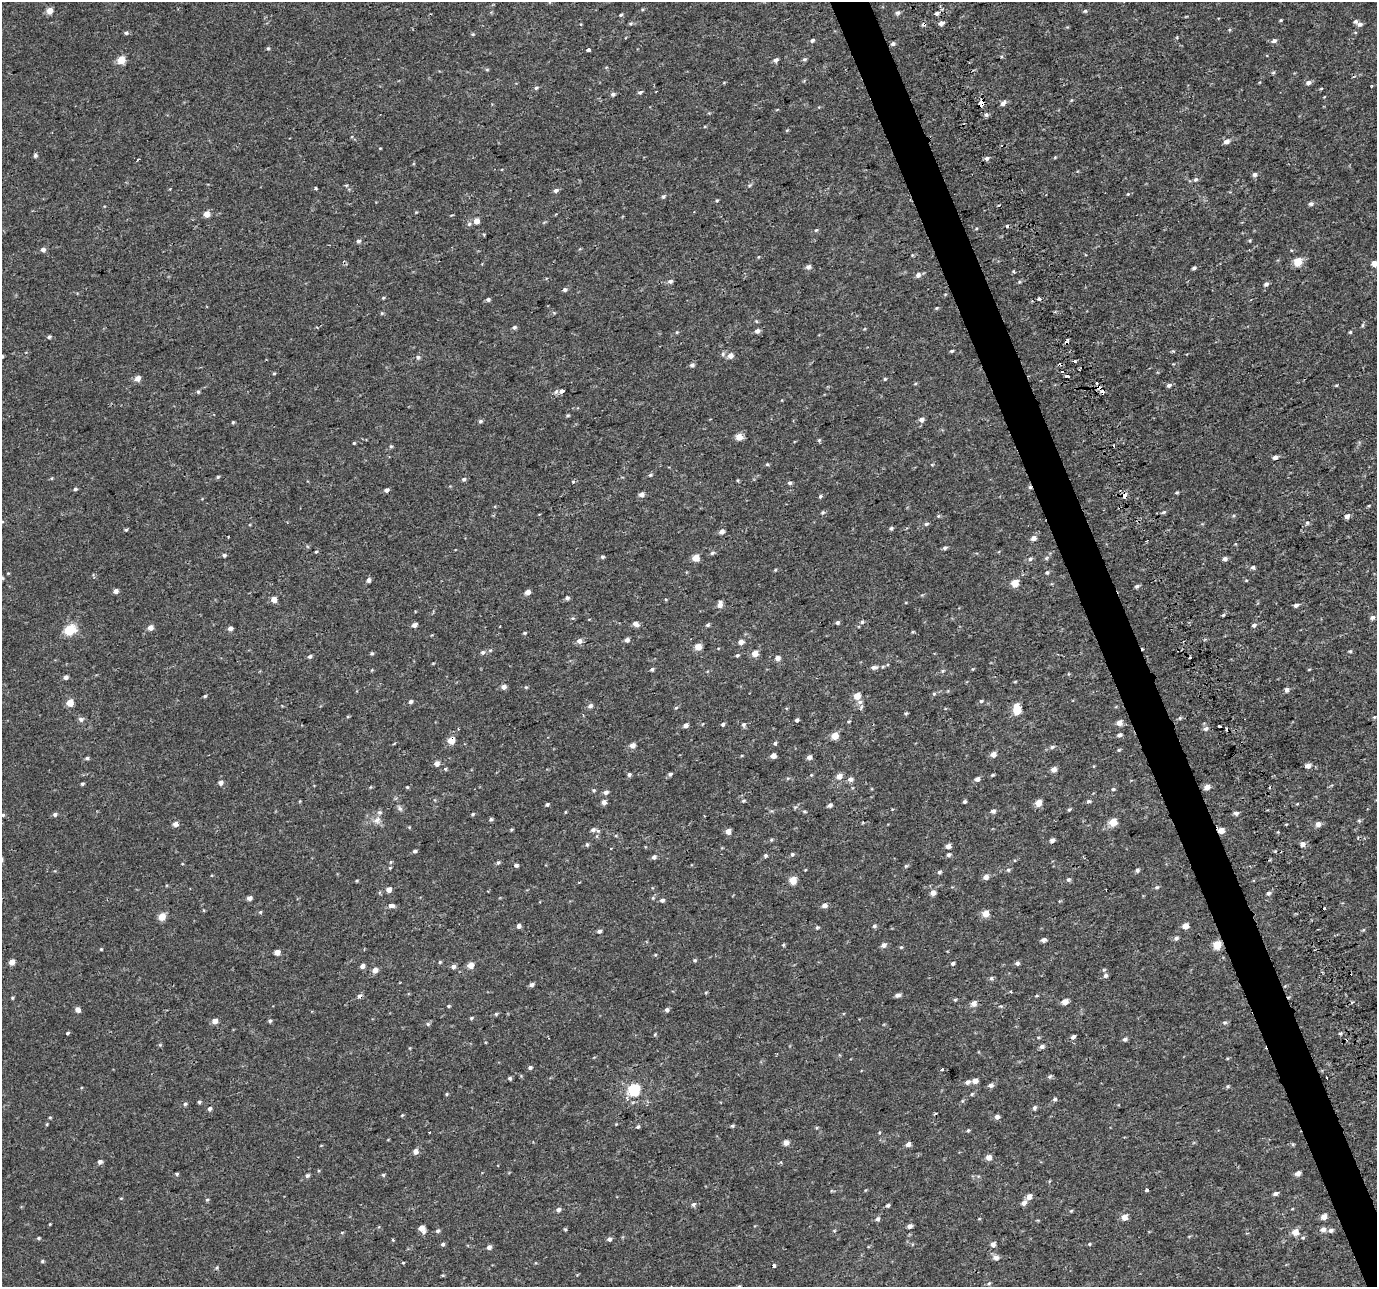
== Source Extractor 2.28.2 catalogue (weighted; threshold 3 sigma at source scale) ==
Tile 6 of 4 x 4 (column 2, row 2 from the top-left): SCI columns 1378-2752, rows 2648-3932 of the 5568 x 5368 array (HDU 1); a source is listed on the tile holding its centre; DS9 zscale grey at full resolution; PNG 1379 x 1289 px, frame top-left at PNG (2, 2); no overlay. Shown black and unused: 3% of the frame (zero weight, under 2 of 3 exposures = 3% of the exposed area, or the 3 px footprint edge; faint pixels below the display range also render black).
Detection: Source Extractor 2.28.2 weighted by HDU 2 'WHT'; one run over the whole footprint, this tile lists its part. Background 5.10e-04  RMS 0.0032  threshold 0.0145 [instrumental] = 3 sigma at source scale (4.5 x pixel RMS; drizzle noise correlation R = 1.50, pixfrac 1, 0.0396/0.0396 arcsec/px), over >= 5 px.
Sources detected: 414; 16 cosmic-ray / hot-pixel residue — not listed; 3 inside a brighter listed object's ellipse — not listed separately; the other 395 listed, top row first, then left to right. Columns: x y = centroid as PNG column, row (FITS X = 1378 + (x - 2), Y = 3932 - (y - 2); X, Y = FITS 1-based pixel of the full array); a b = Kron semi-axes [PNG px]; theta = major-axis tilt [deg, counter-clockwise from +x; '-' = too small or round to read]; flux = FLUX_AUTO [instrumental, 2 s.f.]
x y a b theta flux
642 9 5 3 - 0.31
49 11 5 5 - 3.4
1085 11 5 5 - 0.5
898 13 6 5 - 0.7
937 13 5 5 - 0.75
621 15 5 4 - 0.4
1281 20 4 4 - 0.31
631 23 5 3 - 0.43
941 23 5 5 - 1.2
924 24 6 5 - 0.63
1360 24 7 5 11 0.91
1229 30 4 4 - 0.37
126 33 6 5 - 0.52
472 34 5 4 - 0.35
812 40 6 5 - 0.64
1274 41 7 5 19 0.86
893 44 5 4 - 0.7
268 48 5 4 - 0.39
588 50 4 3 - 4
1001 56 5 3 - 0.37
804 59 5 5 - 0.54
121 60 5 5 - 7.1
776 60 6 5 - 0.93
1273 73 6 4 20 0.38
1308 82 6 5 - 0.99
536 88 6 4 25 0.54
640 92 6 4 20 0.59
613 94 6 5 - 0.65
981 103 5 4 - 16
1003 103 7 5 40 1.2
986 114 6 5 - 0.71
1227 141 6 5 - 1.5
35 155 5 4 - 0.6
1055 157 6 3 19 0.3
987 158 6 5 - 0.84
1255 174 6 6 - 0.79
1196 179 7 5 29 0.64
749 185 5 5 - 0.44
316 188 4 3 - 0.33
556 191 6 5 - 0.79
1128 194 4 3 - 0.28
663 196 6 5 - 0.51
717 200 4 4 - 0.33
1311 204 6 5 - 0.74
206 214 5 5 - 2.9
476 221 5 4 - 2.7
469 224 6 5 - 0.61
816 230 5 4 - 0.39
358 241 6 5 - 0.62
43 250 6 5 - 1
1298 262 5 5 - 9.4
1374 264 4 4 - 2.9
808 267 6 6 - 1
1194 268 6 4 11 0.52
1013 271 5 3 - 0.34
918 275 6 6 - 1.2
670 281 7 5 16 0.85
1266 284 5 5 - 0.87
565 289 5 5 - 0.67
383 298 4 4 - 0.34
488 299 5 4 - 0.67
937 308 4 4 - 0.33
382 313 5 4 - 0.35
756 321 5 4 - 0.34
1363 325 6 4 70 0.42
514 327 6 5 - 0.63
757 331 6 5 - 1
677 332 5 4 - 0.31
1350 332 4 4 - 0.36
49 337 4 4 - 0.49
952 351 5 3 - 0.37
723 354 7 5 70 0.62
2 356 5 4 - 0.36
730 356 6 5 - 1.9
418 357 6 6 - 0.66
1075 362 3 3 - 3.4
692 365 6 5 - 0.71
274 373 4 3 - 0.33
137 378 6 5 - 2.1
885 379 4 4 - 0.35
1097 383 3 3 - 0.73
1169 385 6 4 23 0.81
1336 385 5 3 - 0.31
1099 387 4 3 - 1.5
561 391 4 3 - 2.5
198 392 5 4 - 0.44
1102 392 4 3 - 1.6
568 415 5 4 - 0.39
921 420 6 5 - 1.1
480 421 6 5 - 0.54
233 422 4 4 - 0.38
739 437 5 5 - 3.6
819 440 5 5 - 0.38
354 443 4 3 - 0.3
391 446 5 4 - 0.4
1275 457 5 4 - 1.1
767 464 5 4 - 0.43
650 475 5 4 - 0.45
218 477 5 4 - 0.41
464 479 6 5 - 0.59
789 483 6 4 0 0.59
75 489 5 4 - 0.45
386 490 5 4 - 0.81
1177 492 4 4 - 0.36
642 494 5 5 - 1.4
1125 495 5 4 - 2.3
820 496 4 3 - 1.2
1369 505 5 3 - 0.3
1164 512 7 4 27 0.48
823 513 6 4 34 0.47
938 516 5 4 - 0.36
1347 516 5 5 - 1.3
1307 523 5 5 - 0.48
926 524 6 5 - 0.52
891 528 6 4 46 0.5
126 530 5 4 - 0.38
722 531 5 4 - 1.6
1033 538 6 5 - 1.5
945 548 5 4 - 0.64
316 552 4 3 - 0.29
712 553 6 4 42 0.51
224 555 4 4 - 0.55
602 557 5 4 - 0.48
696 558 5 5 - 4.6
1046 558 6 4 46 0.5
1030 559 6 5 - 0.64
1225 559 5 5 - 0.96
1253 567 6 5 - 0.66
775 570 5 3 - 0.26
1047 572 6 5 - 0.51
2 578 5 3 - 0.35
369 580 6 5 - 0.82
1015 583 5 5 - 6.8
1137 586 5 4 - 0.66
116 591 4 4 - 1.4
528 592 5 4 - 1.5
567 598 5 5 - 0.69
274 600 5 4 - 2.7
720 605 7 5 74 1.6
1296 605 5 4 - 0.88
1223 615 4 3 - 0.4
1373 617 6 6 - 0.88
862 622 5 5 - 0.47
837 623 5 5 - 0.59
635 624 7 5 -32 1.5
414 625 5 4 - 1.2
708 625 5 4 - 0.54
1254 625 6 5 - 0.73
150 628 5 5 - 1.8
230 628 5 5 - 1.1
69 630 10 8 22 7.4
524 633 4 4 - 0.34
627 640 5 5 - 1.1
579 641 7 7 - 1.4
741 642 5 4 - 2.1
698 647 5 5 - 4
1350 651 6 3 0 0.37
483 652 6 6 - 0.69
372 653 5 4 - 0.44
755 653 5 5 - 3.4
737 655 5 4 - 0.43
310 656 5 4 - 0.57
777 658 5 5 - 1.7
874 667 9 5 5 1
652 669 4 4 - 0.52
1309 669 5 3 - 0.25
942 671 6 4 70 0.41
66 677 5 5 - 0.9
1015 682 5 3 - 0.26
504 687 6 6 - 1.2
526 687 5 4 - 0.36
1287 690 6 5 - 0.92
205 696 4 3 - 0.42
857 696 5 5 - 4.8
981 701 5 5 - 0.42
411 702 5 4 - 0.69
70 703 5 5 - 5.1
590 706 7 5 35 0.9
676 707 5 3 - 0.34
1017 711 5 4 - 5.6
906 713 5 3 - 0.34
1374 717 4 4 - 0.34
1180 718 6 4 46 0.41
81 719 8 7 - 0.96
797 720 5 4 - 0.59
849 721 5 3 - 0.3
1119 722 5 5 - 2.7
723 724 4 4 - 0.58
686 725 5 4 - 1.3
743 725 6 5 - 0.58
1220 726 3 3 - 2.3
1206 729 8 6 28 0.87
1119 735 5 4 - 0.98
835 736 5 5 - 5.2
451 740 5 4 - 6.1
775 743 4 4 - 0.46
632 745 5 5 - 1.9
1052 747 6 5 - 0.59
1119 750 5 4 - 0.34
993 754 5 5 - 1.9
773 756 4 4 - 2.3
809 757 5 5 - 1.3
87 758 4 4 - 0.54
437 764 5 5 - 1.7
1308 766 5 4 - 1.8
445 769 4 4 - 0.34
1054 769 5 5 - 2.2
670 774 5 5 - 0.56
629 775 5 5 - 0.63
993 775 5 3 - 0.34
839 776 6 6 - 1.9
850 779 6 6 - 1.2
977 779 5 5 - 1.1
220 783 6 5 - 1
82 784 4 4 - 0.41
407 787 4 4 - 0.31
1207 787 5 5 - 2.2
1113 789 5 3 - 0.36
594 790 5 4 - 0.38
606 792 6 5 - 0.94
743 801 5 3 - 0.39
1088 801 6 4 -11 0.56
604 802 5 5 - 1.5
964 802 4 4 - 0.53
1038 803 5 4 - 4.9
547 804 4 4 - 0.49
830 805 5 4 - 0.89
400 808 8 5 -62 0.76
1069 809 5 4 - 0.43
804 811 5 4 - 0.35
993 811 6 5 - 0.88
565 812 5 3 - 0.26
1236 813 5 4 - 0.94
55 814 5 5 - 0.69
473 814 5 4 - 0.38
3 815 5 4 - 0.43
491 819 5 4 - 0.55
377 820 12 9 28 1.9
1113 822 5 5 - 7.9
175 824 5 5 - 1.6
1318 824 6 5 - 1.5
409 827 5 4 - 0.28
593 830 7 6 - 0.93
1221 830 7 5 -36 3.8
728 831 5 5 - 1.9
771 840 5 4 - 0.38
1052 840 5 4 - 1.2
587 844 5 4 - 0.46
1303 844 4 4 - 1.9
948 846 5 5 - 1.5
611 848 3 2 - 0.27
415 851 5 4 - 0.58
792 854 5 5 - 0.5
765 855 5 5 - 0.51
948 855 5 5 - 0.63
654 857 5 5 - 0.92
498 862 6 4 48 0.51
516 865 5 5 - 0.6
906 866 5 4 - 0.4
390 868 4 4 - 0.31
1008 870 6 5 - 0.47
1137 870 5 5 - 0.61
939 872 6 4 16 0.53
986 877 6 5 - 1.5
793 880 5 5 - 6.6
1068 880 6 5 - 0.61
357 881 4 3 - 0.29
1157 887 6 5 - 0.51
389 890 5 5 - 1.6
933 893 6 5 - 1.5
1268 893 5 4 - 0.74
250 898 5 4 - 1.2
653 898 4 4 - 0.41
662 900 6 5 - 0.76
825 905 5 5 - 1.4
391 906 9 5 -5 1.1
260 912 5 4 - 0.35
985 914 5 5 - 4.8
162 917 5 5 - 5.3
519 926 4 4 - 1.3
874 926 6 4 14 0.55
1185 926 4 4 - 3.4
817 927 5 4 - 0.43
1363 930 5 4 - 0.33
599 931 5 4 - 0.68
1176 938 6 5 - 0.76
1043 940 5 4 - 1.1
783 945 5 4 - 0.35
884 945 6 6 - 1.1
1217 945 5 5 - 8.7
901 947 5 4 - 0.33
101 949 4 4 - 0.29
277 952 5 4 - 2
655 955 4 3 - 0.3
695 960 5 4 - 0.41
12 962 5 4 - 2.7
440 962 4 4 - 0.36
953 963 5 4 - 0.53
1017 963 6 5 - 0.74
471 965 5 4 - 3.9
362 966 5 4 - 1.3
453 966 6 5 - 0.98
375 970 5 5 - 1.9
1350 973 2 2 - 0.34
1105 975 7 6 - 0.87
991 978 6 5 - 0.63
531 985 5 4 - 0.89
706 992 5 3 - 0.29
1011 992 4 3 - 0.27
898 995 7 4 13 1
12 998 4 4 - 0.35
955 1000 6 4 1 0.34
1065 1002 5 4 - 2.9
1352 1002 3 3 - 0.48
974 1003 6 5 - 2
449 1006 4 3 - 0.36
78 1010 5 4 - 2
667 1010 5 5 - 0.72
496 1014 5 4 - 0.4
471 1018 5 4 - 0.38
215 1021 5 5 - 2.5
270 1021 4 4 - 0.53
1224 1022 6 5 - 0.59
428 1024 6 5 - 0.49
67 1033 3 3 - 3.9
1340 1033 4 4 - 0.47
655 1034 5 3 - 0.28
1073 1037 5 4 - 0.95
549 1038 3 2 - 0.24
1125 1039 5 5 - 0.7
160 1045 5 5 - 0.34
1042 1046 6 5 - 0.89
530 1067 5 5 - 0.66
942 1070 3 3 - 1.5
1050 1077 7 5 21 0.54
510 1078 4 4 - 0.56
975 1081 5 5 - 1.8
967 1082 7 5 31 0.93
991 1085 6 5 - 1.1
1228 1086 5 4 - 0.42
634 1090 6 5 - 33
446 1094 5 3 - 0.3
972 1094 6 4 45 0.4
1055 1099 6 4 13 0.54
199 1102 4 4 - 0.45
185 1104 5 4 - 0.54
1034 1108 7 5 68 0.61
210 1109 5 4 - 0.76
402 1115 4 3 - 0.29
50 1117 5 3 - 0.28
997 1117 5 5 - 1.3
47 1124 5 3 - 0.3
638 1126 5 4 - 0.47
732 1126 5 5 - 0.4
968 1130 5 4 - 0.38
786 1143 5 5 - 1.8
908 1144 6 5 - 1.1
415 1151 5 5 - 2
989 1157 5 5 - 2
100 1162 5 4 - 1
1298 1173 6 5 - 1.3
177 1174 5 4 - 0.42
383 1175 5 4 - 0.41
307 1176 5 5 - 0.67
978 1176 5 3 - 0.36
1146 1190 3 3 - 2
1275 1193 6 4 17 0.93
1029 1197 5 5 - 2.3
207 1200 5 4 - 0.39
1024 1203 7 6 - 1.3
693 1204 6 5 - 0.66
888 1205 5 4 - 0.58
558 1210 6 5 - 0.89
1071 1211 5 4 - 0.32
1124 1217 5 5 - 3.5
1324 1217 5 5 - 2.2
878 1219 6 6 - 0.74
910 1226 5 4 - 1.1
422 1228 7 5 -60 2.6
1323 1229 6 6 - 1.5
1331 1230 6 5 - 0.92
438 1231 6 5 - 0.61
1295 1232 5 5 - 3.8
39 1238 4 3 - 0.45
609 1239 5 5 - 0.84
393 1240 3 2 - 0.58
443 1244 5 4 - 0.58
993 1244 5 4 - 1.6
1089 1244 4 4 - 0.31
489 1247 5 5 - 1
996 1258 7 6 - 1.5
42 1261 5 4 - 0.39
403 1263 4 3 - 0.27
774 1266 3 3 - 0.94
989 1283 5 4 - 0.38
Overlapping masked pixels (flux is a lower limit): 9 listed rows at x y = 924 24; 981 103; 1099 387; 1102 392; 1125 495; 451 740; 1221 830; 1217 945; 1350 973
Isophote crosses this tile's border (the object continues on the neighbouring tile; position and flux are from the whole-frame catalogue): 3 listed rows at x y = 1374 264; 2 356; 3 815